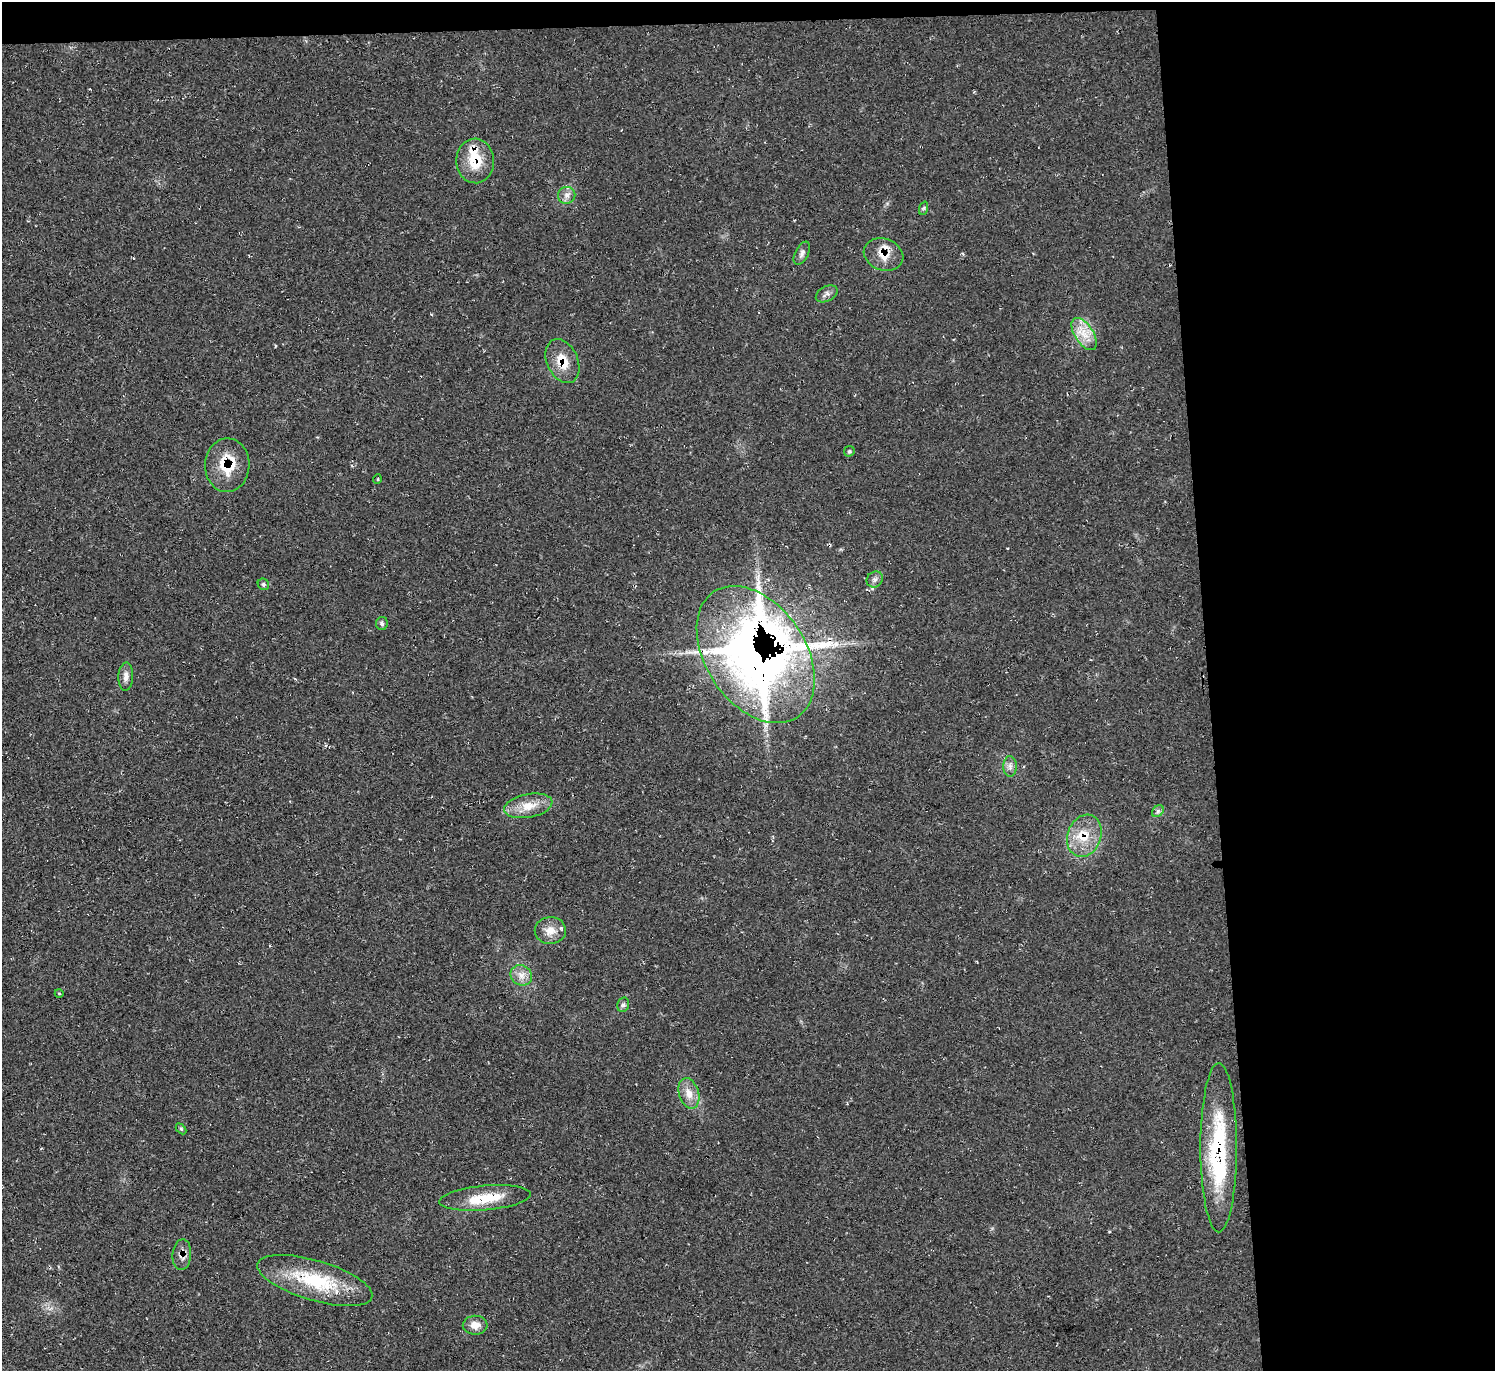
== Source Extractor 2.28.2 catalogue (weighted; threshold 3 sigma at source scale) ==
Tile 3 of 3 x 3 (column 3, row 1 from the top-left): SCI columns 2996-4488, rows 2968-4336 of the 4488 x 4464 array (HDU 1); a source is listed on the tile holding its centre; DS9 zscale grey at full resolution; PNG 1497 x 1373 px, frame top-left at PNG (2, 2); each listed source drawn as its Kron ellipse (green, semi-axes under 4 px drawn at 4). Shown black and unused: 21% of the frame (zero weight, under 2 of 3 exposures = <1% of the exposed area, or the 3 px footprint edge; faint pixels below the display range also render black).
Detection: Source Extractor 2.28.2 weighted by HDU 2 'WHT'; one run over the whole footprint, this tile lists its part. Background 0.0239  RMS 0.0062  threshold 0.0278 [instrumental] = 3 sigma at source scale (4.5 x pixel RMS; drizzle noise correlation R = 1.50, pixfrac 1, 0.05/0.05 arcsec/px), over >= 5 px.
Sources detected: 39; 1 inside a brighter object's white glare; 3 cosmic-ray / hot-pixel residue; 1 long thin detection or spike segment (spike, bleed or trail) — neither listed nor drawn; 3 inside a brighter listed object's ellipse — not listed separately; the other 31 listed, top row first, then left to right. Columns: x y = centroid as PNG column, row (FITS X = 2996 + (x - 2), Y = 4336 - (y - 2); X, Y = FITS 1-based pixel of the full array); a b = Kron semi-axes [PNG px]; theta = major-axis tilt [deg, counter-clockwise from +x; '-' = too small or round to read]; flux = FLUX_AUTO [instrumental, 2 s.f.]
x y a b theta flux
475 161 22 19 -87 17
567 195 8 8 - 3.1
924 208 7 4 71 0.98
802 253 12 6 63 2.3
883 255 20 15 -19 10
827 294 12 7 29 2.5
1084 334 18 9 -57 9
562 361 23 15 -66 13
849 451 6 5 - 0.88
227 465 27 22 89 20
377 479 5 3 - 0.51
875 579 8 7 - 2.2
263 584 6 5 - 1.2
382 623 6 6 - 1.3
756 655 75 50 -56 480
126 677 14 7 87 3.6
1010 766 10 6 -89 2.8
528 806 24 11 11 11
1158 811 7 5 46 1.5
1084 836 22 16 69 15
550 930 15 13 1 7
521 975 11 9 -32 4.8
59 993 4 3 - 0.53
623 1005 7 5 75 1.5
689 1093 16 10 -73 6.6
181 1129 6 4 -45 0.87
1219 1148 85 18 90 69
485 1198 46 12 5 20
182 1255 15 9 85 4.5
315 1280 59 20 -16 42
475 1325 12 9 1 5.5
Overlapping masked pixels (flux is a lower limit): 8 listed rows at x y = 475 161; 883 255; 562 361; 227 465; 756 655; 1084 836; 1219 1148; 182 1255